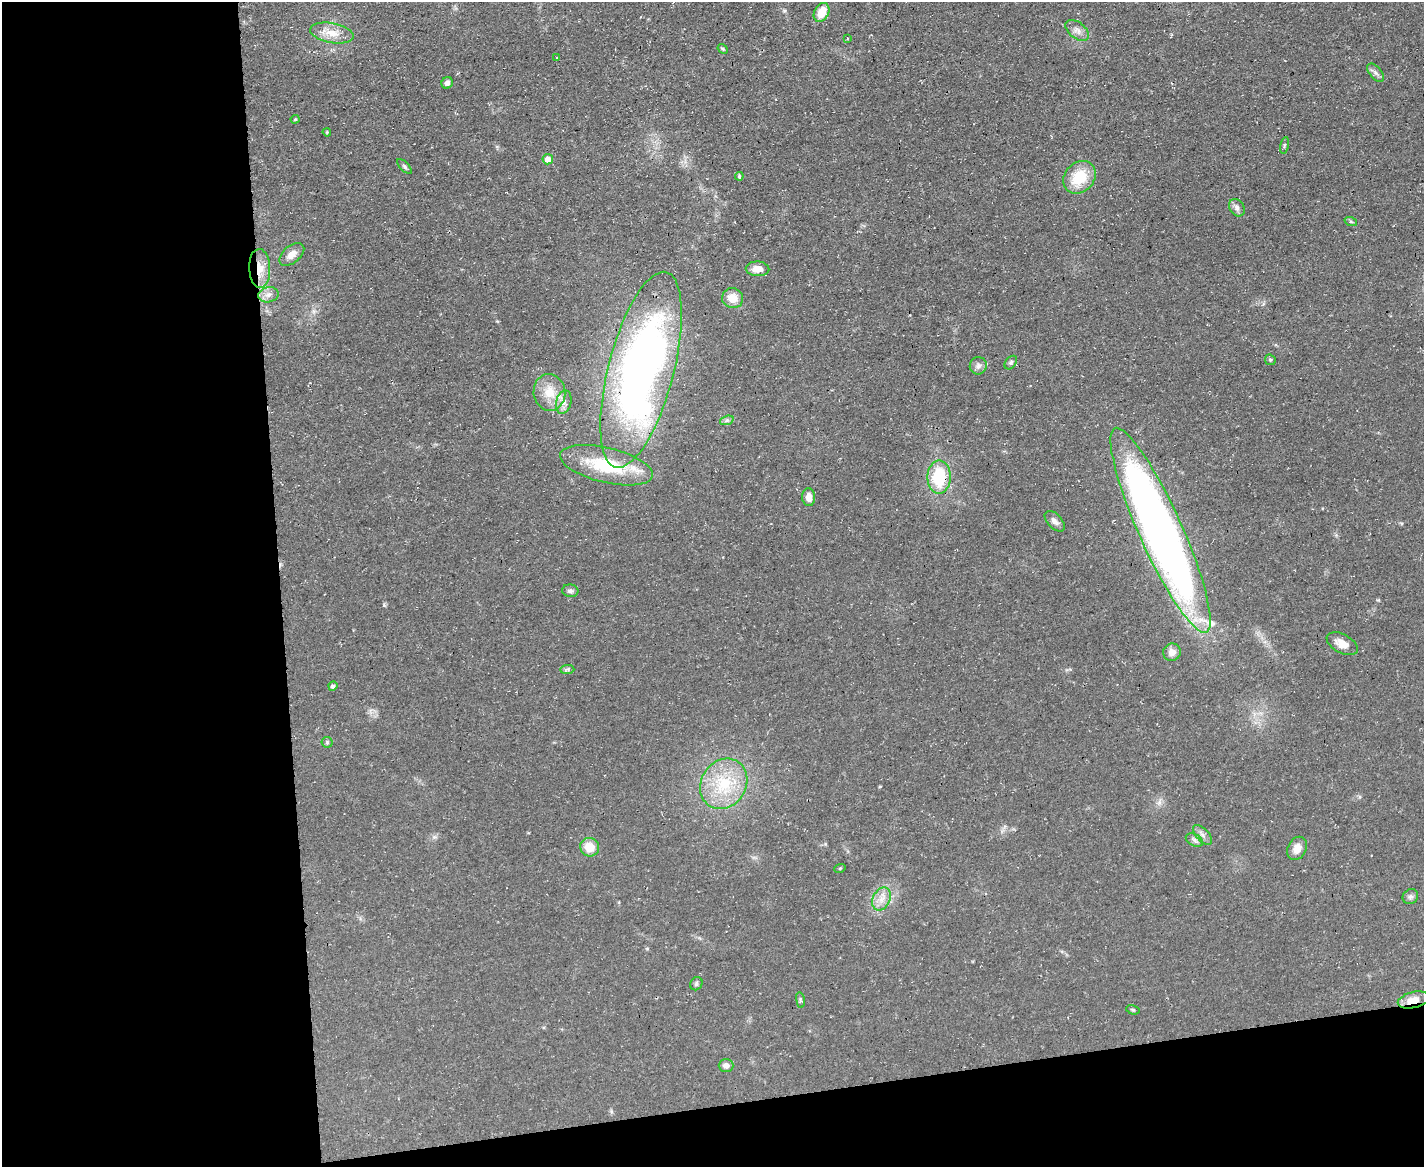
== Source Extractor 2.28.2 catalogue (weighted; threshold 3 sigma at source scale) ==
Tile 10 of 3 x 4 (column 1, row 4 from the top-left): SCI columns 130-1551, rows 1-1165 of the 4641 x 4660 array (HDU 1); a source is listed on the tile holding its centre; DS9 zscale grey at full resolution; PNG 1426 x 1169 px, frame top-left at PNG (2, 2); each listed source drawn as its Kron ellipse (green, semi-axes under 4 px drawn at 4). Shown black and unused: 25% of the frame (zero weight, under 3 of 4 exposures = <1% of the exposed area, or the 3 px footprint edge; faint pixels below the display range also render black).
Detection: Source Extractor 2.28.2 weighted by HDU 2 'WHT'; one run over the whole footprint, this tile lists its part. Background 0.0603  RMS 0.0071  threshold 0.0321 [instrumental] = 3 sigma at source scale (4.5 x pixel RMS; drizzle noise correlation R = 1.50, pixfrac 1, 0.05/0.05 arcsec/px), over >= 5 px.
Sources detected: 54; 1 inside a brighter listed object's ellipse — not listed separately; the other 53 listed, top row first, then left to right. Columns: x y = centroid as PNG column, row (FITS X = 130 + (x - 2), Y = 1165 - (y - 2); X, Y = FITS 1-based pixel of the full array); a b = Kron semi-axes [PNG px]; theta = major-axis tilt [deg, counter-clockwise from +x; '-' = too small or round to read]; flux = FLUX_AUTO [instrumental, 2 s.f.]
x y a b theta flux
822 12 10 7 62 12
1077 30 13 8 -37 4.3
332 33 22 10 -10 11
847 38 3 3 - 0.59
723 49 5 4 - 1.1
556 58 3 3 - 94
1375 73 11 6 -49 2.4
447 83 6 5 - 2.5
295 119 4 4 - 0.71
327 132 4 3 - 0.81
1284 145 8 3 77 1
548 159 5 5 - 7.7
405 167 9 4 -45 1.4
739 176 4 3 - 2.3
1079 177 18 14 46 23
1237 208 9 7 -56 2.9
1351 222 6 4 -19 1.1
292 254 14 8 40 6.5
260 268 19 10 -88 11
757 269 12 7 -2 6.7
268 295 10 7 11 4.1
733 298 10 10 - 9.7
1270 360 6 5 - 1
1011 363 7 5 50 1.5
978 366 9 8 - 2.9
641 370 101 32 75 490
549 392 18 16 -83 14
564 402 12 7 77 4.2
727 420 7 4 19 1.5
606 465 47 17 -13 46
939 477 17 11 90 35
809 497 9 6 -86 5.5
1055 521 12 7 -46 3.6
1160 530 112 21 -66 560
570 591 8 6 -5 2.1
1342 644 17 9 -28 7.8
1172 652 9 8 - 5.1
567 669 7 4 1 1.4
333 686 4 4 - 2.1
327 742 5 5 - 1
724 784 26 22 55 35
1202 835 12 6 -48 3
1194 840 9 6 -27 2.2
590 847 10 9 - 12
1297 848 12 9 62 6.8
840 868 6 3 19 0.71
1410 897 8 7 - 2.1
881 899 12 8 64 6.1
696 984 7 6 - 1.6
800 1000 8 4 -81 1.1
1414 1000 16 8 13 9.1
1133 1010 7 4 -16 1.1
726 1065 7 6 - 3.5
Overlapping masked pixels (flux is a lower limit): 5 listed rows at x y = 260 268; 641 370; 939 477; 1160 530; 1414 1000